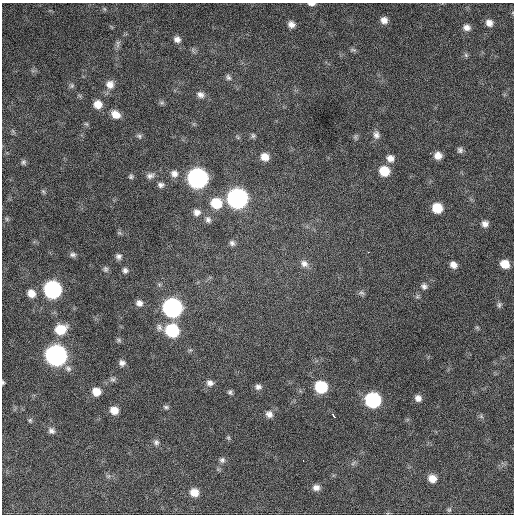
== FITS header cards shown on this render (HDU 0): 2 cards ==
NAXIS1  =                  512 / Axis length
NAXIS2  =                  512 / Axis length

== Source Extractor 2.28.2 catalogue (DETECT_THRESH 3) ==
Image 512 x 512 px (HDU 0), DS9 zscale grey, 1 PNG px = 1 image px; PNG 516 x 516 px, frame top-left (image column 1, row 512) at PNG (2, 3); no overlay
Background 837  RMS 23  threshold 69.5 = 3 sigma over >= 5 px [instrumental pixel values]
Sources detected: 92; all 92 listed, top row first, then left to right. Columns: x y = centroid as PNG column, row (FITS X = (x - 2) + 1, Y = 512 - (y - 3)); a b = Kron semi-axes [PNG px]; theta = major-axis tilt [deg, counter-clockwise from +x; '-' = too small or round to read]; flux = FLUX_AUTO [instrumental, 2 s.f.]
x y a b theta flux
311 4 8 3 0 5200
105 9 6 4 -70 2000
384 20 8 7 - 9700
489 23 7 7 - 8900
291 24 8 7 - 8400
467 28 9 7 -16 7900
177 39 8 7 - 7300
118 44 12 5 83 5000
353 50 10 4 -1 2700
466 55 6 5 - 2600
228 77 8 6 -55 4300
110 84 11 10 - 13000
72 86 7 5 69 3200
200 95 10 8 -27 7700
162 103 6 6 - 3100
98 104 9 8 - 17000
116 114 10 8 -34 15000
376 135 10 8 -76 7300
139 136 8 6 -12 3600
253 136 7 5 -76 3100
355 137 6 6 - 2900
460 150 7 6 - 4500
430 153 2 2 - 4900
438 156 7 7 - 12000
265 157 9 8 - 15000
390 158 9 8 - 9900
23 162 7 6 - 3400
384 171 9 8 - 35000
174 174 10 9 - 8900
131 176 6 6 - 3100
150 176 11 7 10 6500
198 178 10 10 - 740000
161 185 8 7 - 5200
43 191 7 4 -58 2400
237 198 10 10 - 770000
216 203 11 10 - 41000
437 208 8 8 - 36000
197 212 9 8 - 8600
7 219 6 5 - 2200
208 219 9 7 -71 5900
485 224 7 7 - 7700
119 233 7 4 17 2500
232 243 7 7 - 4800
368 252 3 2 - 2500
73 255 8 6 3 4300
118 256 7 7 - 5200
304 264 11 9 -38 8800
505 264 8 7 - 21000
453 265 8 6 -36 9000
106 269 8 6 -89 3900
125 270 7 7 - 5100
424 286 8 7 - 5100
52 289 10 9 - 400000
31 293 8 7 - 14000
361 293 9 6 -21 3800
139 303 8 8 - 7600
499 305 8 5 71 3300
172 308 10 9 - 610000
159 327 10 8 -86 6700
477 327 6 4 -1 2000
60 329 10 9 - 38000
172 330 10 9 - 110000
119 340 7 5 -48 2700
56 355 10 9 - 920000
122 363 7 6 - 6100
68 368 10 7 -32 5900
113 379 8 6 -2 3800
3 382 5 3 - 2100
210 383 9 8 - 7100
258 387 8 7 - 6000
321 387 9 8 - 81000
96 392 8 8 - 19000
230 392 6 5 - 3200
418 398 7 7 - 7600
373 400 9 9 - 230000
166 407 8 5 -15 3000
114 410 8 7 - 16000
269 414 9 8 - 7800
333 415 5 3 - 10000
481 416 6 5 - 2700
30 420 6 5 - 2500
51 431 9 7 -26 6000
228 438 6 5 - 2400
156 442 8 7 - 5000
222 460 8 7 - 4700
303 460 2 2 - 3700
353 463 8 4 38 3100
108 476 7 4 -17 2800
432 478 8 7 - 15000
316 488 9 7 -3 8500
194 492 9 8 - 17000
449 510 6 5 - 2400
At the frame edge (FLAGS 8, measured only in part): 2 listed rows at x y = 311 4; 3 382